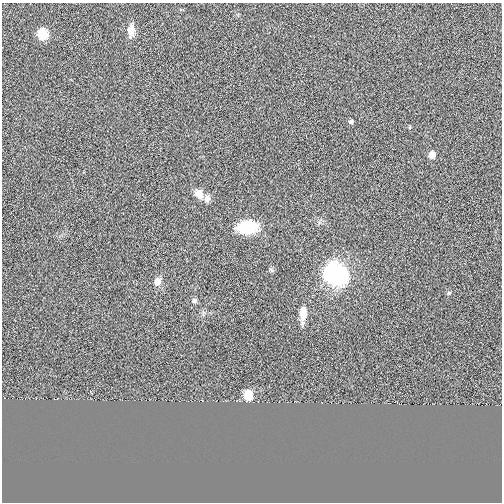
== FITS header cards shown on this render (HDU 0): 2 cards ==
NAXIS1  =                  500
NAXIS2  =                  500

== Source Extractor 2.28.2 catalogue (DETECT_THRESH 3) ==
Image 500 x 500 px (HDU 0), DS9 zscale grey, 1 PNG px = 1 image px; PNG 504 x 504 px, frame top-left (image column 1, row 500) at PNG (2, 3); no overlay
Background -4.01e-04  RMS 0.12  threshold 0.358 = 3 sigma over >= 5 px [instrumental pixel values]
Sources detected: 13; all 13 listed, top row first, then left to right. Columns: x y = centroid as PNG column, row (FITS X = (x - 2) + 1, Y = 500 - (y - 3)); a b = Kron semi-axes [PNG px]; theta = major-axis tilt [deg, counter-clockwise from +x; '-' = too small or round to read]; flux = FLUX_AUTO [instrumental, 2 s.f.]
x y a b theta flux
131 30 17 9 88 63
43 34 7 6 - 300
351 122 5 5 - 19
432 155 6 5 - 72
199 193 10 8 -54 74
207 199 10 8 74 35
248 227 17 11 9 410
337 275 23 19 -30 840
157 281 7 6 - 74
449 293 5 5 - 9.8
194 301 7 6 - 17
303 313 18 6 86 94
248 395 7 6 - 210